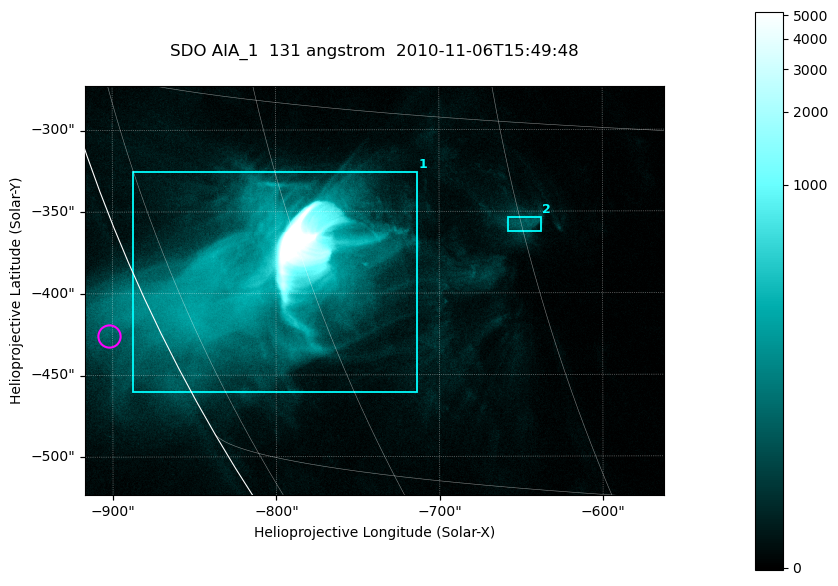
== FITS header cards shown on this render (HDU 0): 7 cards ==
TELESCOP= 'SDO     '           /
INSTRUME= 'AIA_1   '           /
WAVELNTH=                  131 /
WAVEUNIT= 'angstrom'           /
DATE-OBS= '2010-11-06T15:49:48.98' /
CTYPE1  = 'HPLN-TAN'           /
CTYPE2  = 'HPLT-TAN'           /

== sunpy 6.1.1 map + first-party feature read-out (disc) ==
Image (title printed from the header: SDO AIA_1  131 angstrom  2010-11-06T15:49:48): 590 x 417 px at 0.601 arcsec/px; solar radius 968 arcsec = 1612 px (partial field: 2.7% of the solar disc is inside the frame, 89% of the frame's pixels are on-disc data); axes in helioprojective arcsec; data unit not stated in the header (colour bar unlabelled)
Pointing: header CRPIX1/2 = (2045.07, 2040.72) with CRVAL1/2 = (0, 0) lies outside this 590 x 417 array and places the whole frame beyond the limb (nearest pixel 1.35 R_sun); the SolarSoft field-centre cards XCEN/YCEN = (-739.5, -398.4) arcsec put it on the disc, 767 arcsec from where CRPIX/CRVAL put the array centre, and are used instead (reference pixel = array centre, CRVAL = XCEN/YCEN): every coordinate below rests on XCEN/YCEN
Orientation: roll -0.139 deg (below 1 deg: not rotated)
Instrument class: DISC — disc imager (sunpy class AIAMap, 131 A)
Bright regions (active regions / flare kernels): reference = the on-disc median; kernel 5 px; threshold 5 sigma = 59.9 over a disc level ~11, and >= 1.15x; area >= 246 px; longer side >= 5 px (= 3 arcsec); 2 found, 2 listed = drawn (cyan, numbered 1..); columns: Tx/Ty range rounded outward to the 2 arcsec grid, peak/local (2 s.f.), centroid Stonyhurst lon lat
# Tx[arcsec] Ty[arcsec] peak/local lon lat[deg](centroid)
1 -888..-712 -462..-324 1393 -63 -22
2 -658..-638 -362..-354 8.4 -45 -19
Off-limb structures (1.02-1.3 R_sun): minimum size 123 px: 2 found; the strongest spans PA ~115..120 deg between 1.02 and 1.05 R_sun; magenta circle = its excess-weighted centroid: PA ~115 deg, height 1.03 R_sun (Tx ~-902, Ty ~-426 arcsec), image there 2.8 x the reference